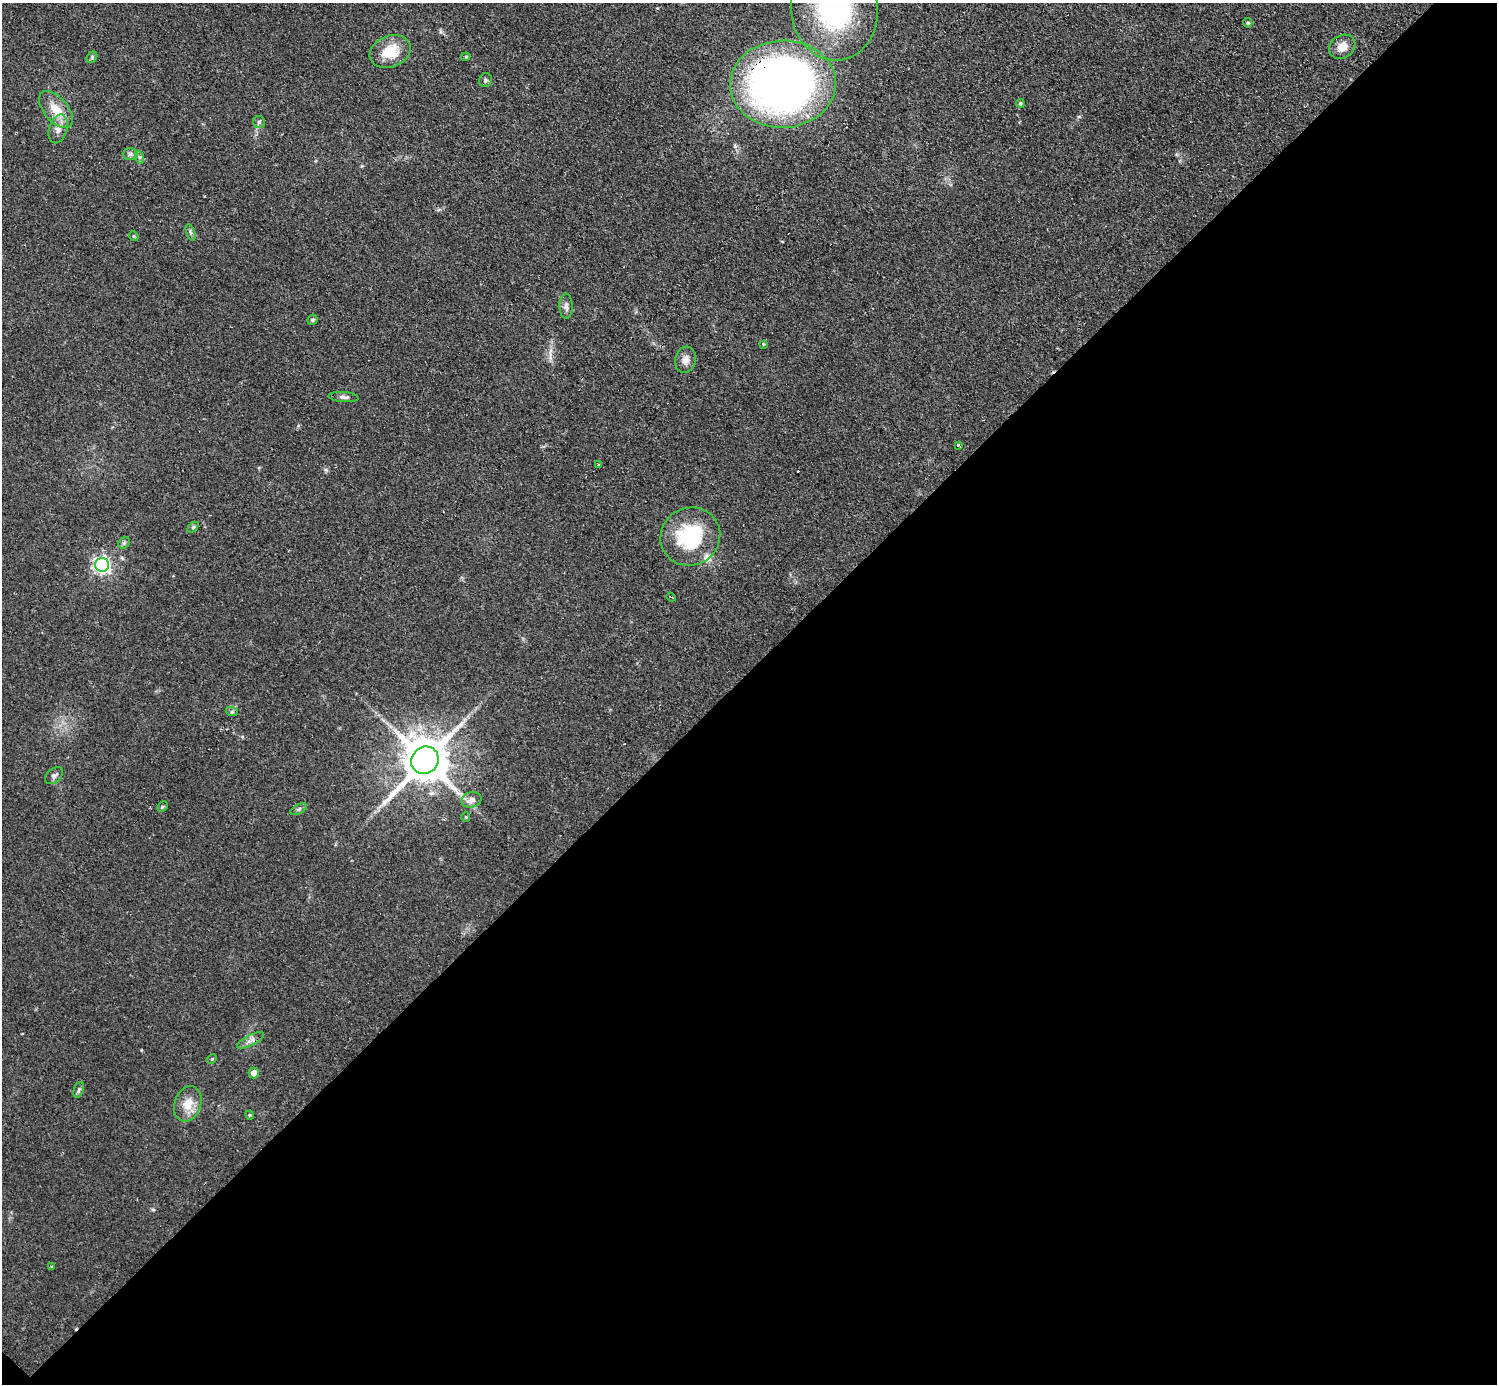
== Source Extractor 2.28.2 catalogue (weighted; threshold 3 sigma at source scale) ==
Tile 15 of 4 x 4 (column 3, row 4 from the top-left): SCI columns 3047-4541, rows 325-1706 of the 6152 x 6151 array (HDU 1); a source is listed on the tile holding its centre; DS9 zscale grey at full resolution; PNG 1499 x 1386 px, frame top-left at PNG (2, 3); each listed source drawn as its Kron ellipse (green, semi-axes under 4 px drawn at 4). Shown black and unused: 52% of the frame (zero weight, under 3 of 4 exposures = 1% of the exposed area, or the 3 px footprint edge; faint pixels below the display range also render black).
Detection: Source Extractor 2.28.2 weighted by HDU 2 'WHT'; one run over the whole footprint, this tile lists its part. Background 0.108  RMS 0.0067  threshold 0.0302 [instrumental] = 3 sigma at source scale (4.5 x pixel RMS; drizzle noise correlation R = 1.50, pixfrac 1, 0.05/0.05 arcsec/px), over >= 5 px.
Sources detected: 45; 2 cosmic-ray / hot-pixel residue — neither listed nor drawn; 1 inside a brighter listed object's ellipse — not listed separately; the other 42 listed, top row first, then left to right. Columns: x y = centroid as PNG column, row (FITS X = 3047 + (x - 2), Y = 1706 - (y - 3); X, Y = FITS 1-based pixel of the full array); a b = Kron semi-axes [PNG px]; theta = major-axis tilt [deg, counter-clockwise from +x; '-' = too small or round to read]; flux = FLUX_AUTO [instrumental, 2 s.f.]
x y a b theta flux
834 9 51 43 -85 110
1248 23 5 4 - 1.2
1342 47 14 11 34 7.9
390 52 21 15 22 18
92 57 6 5 - 1.1
466 57 4 3 - 0.99
485 80 7 6 - 1.3
783 84 53 43 2 490
1020 103 4 4 - 1.1
56 110 22 12 -49 13
259 122 6 6 - 1.5
58 129 15 9 74 5.4
130 154 7 6 - 2
139 157 7 4 -71 1.4
191 233 9 4 -71 1.4
134 236 5 4 - 0.81
566 306 13 6 -88 2.8
312 320 5 5 - 1.3
763 344 4 3 - 0.66
685 360 13 10 75 4.5
344 397 15 5 -4 2.3
958 445 3 3 - 5.7
598 465 3 2 - 0.74
193 527 6 4 45 1.2
690 537 30 28 34 54
124 543 6 5 - 1.2
102 565 7 7 - 220
671 597 5 2 - 0.79
232 712 6 4 -18 1
425 760 14 13 - 2700
54 776 10 6 39 2.5
471 800 10 7 15 4.2
162 807 6 4 45 0.85
299 809 9 5 28 1.5
466 817 5 4 - 0.76
251 1040 15 5 27 3
212 1059 5 4 - 0.75
254 1073 5 5 - 4.8
79 1090 8 5 69 1.4
188 1104 18 13 71 11
250 1115 4 4 - 0.7
51 1266 3 2 - 0.96
Overlapping masked pixels (flux is a lower limit): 1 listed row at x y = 783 84
Isophote crosses this tile's border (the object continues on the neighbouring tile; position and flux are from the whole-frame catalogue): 1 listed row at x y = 834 9